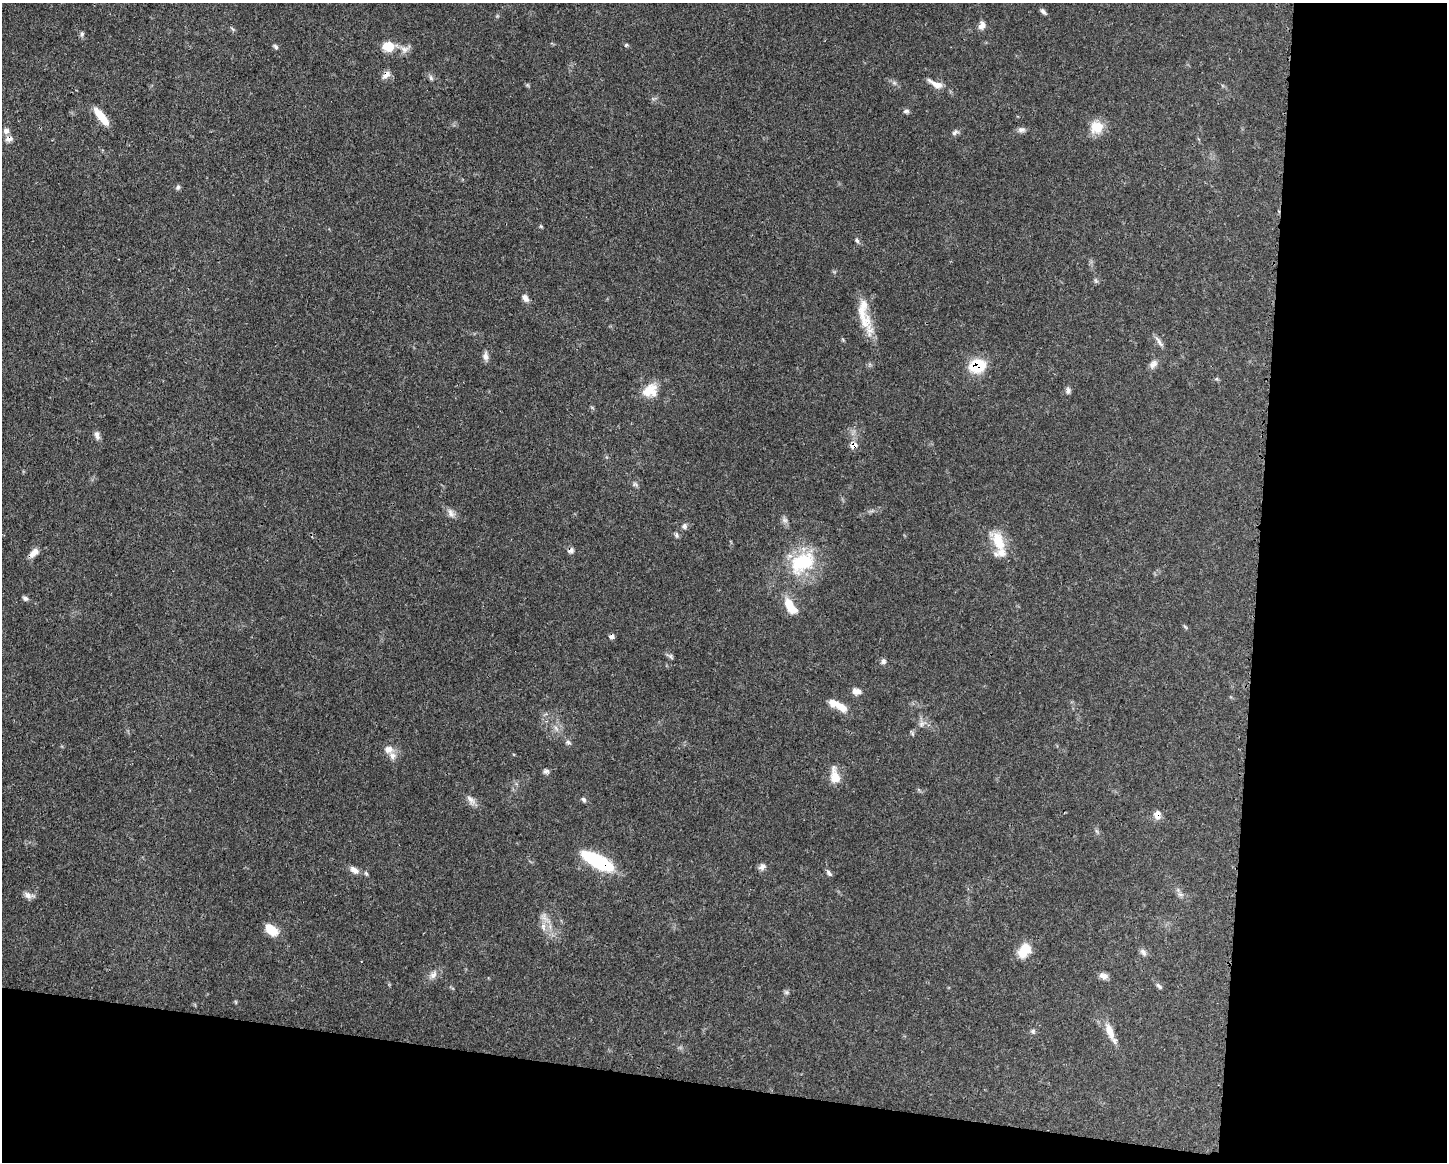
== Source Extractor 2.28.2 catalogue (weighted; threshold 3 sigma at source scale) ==
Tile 12 of 3 x 4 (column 3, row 4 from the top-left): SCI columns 3007-4451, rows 4-1163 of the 4681 x 4647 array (HDU 1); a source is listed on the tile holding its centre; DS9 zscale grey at full resolution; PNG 1449 x 1164 px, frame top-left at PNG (2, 3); no overlay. Shown black and unused: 20% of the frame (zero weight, under 3 of 4 exposures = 1% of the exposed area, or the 3 px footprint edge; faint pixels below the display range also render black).
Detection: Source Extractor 2.28.2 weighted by HDU 2 'WHT'; one run over the whole footprint, this tile lists its part. Background 0.0597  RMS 0.0031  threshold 0.0141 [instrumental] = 3 sigma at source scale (4.5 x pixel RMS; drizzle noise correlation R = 1.50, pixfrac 1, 0.05/0.05 arcsec/px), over >= 5 px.
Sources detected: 77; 1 cosmic-ray / hot-pixel residue — not listed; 5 inside a brighter listed object's ellipse — not listed separately; the other 71 listed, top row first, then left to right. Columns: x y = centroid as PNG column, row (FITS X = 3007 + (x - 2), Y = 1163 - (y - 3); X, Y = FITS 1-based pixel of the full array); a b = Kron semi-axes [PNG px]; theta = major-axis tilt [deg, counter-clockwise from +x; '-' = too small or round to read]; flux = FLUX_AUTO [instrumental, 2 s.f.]
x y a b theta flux
1043 11 9 5 -50 0.82
982 25 10 7 62 1.8
232 29 8 3 -45 0.44
82 34 6 5 - 0.63
626 45 6 3 45 0.36
388 46 13 11 0 5.6
276 47 8 5 -46 0.59
404 49 12 8 -1 2
386 75 11 8 40 1.9
431 78 8 5 -71 0.77
935 84 23 8 -27 3.1
906 111 8 5 7 0.72
101 116 21 7 -52 6.6
1097 127 17 16 - 5.2
1021 130 10 7 7 1.1
6 131 8 7 - 1.3
955 132 10 5 34 0.9
9 139 10 7 14 1.4
178 187 7 5 87 0.64
857 240 7 5 -51 0.65
1096 281 8 4 -59 0.54
525 298 10 7 -61 1.4
864 322 39 15 -63 7.7
1159 342 19 4 -56 1.3
485 356 12 7 -83 1.4
1153 364 13 8 50 1.6
977 366 17 13 16 11
647 391 26 12 44 5.1
1068 391 8 6 80 0.95
97 435 11 6 -75 1.3
853 445 9 8 - 2.1
635 484 7 6 - 0.67
451 513 14 7 -61 1.6
785 520 8 6 -21 0.97
684 526 8 6 -90 0.84
676 535 8 5 -69 0.66
998 541 29 14 -69 7.9
571 550 8 6 21 1
34 553 15 8 43 2.1
802 562 36 25 31 19
25 598 7 5 -37 0.79
790 607 22 10 -55 6.4
670 656 6 6 - 0.66
883 661 8 6 79 0.81
856 691 12 8 -2 1.8
834 703 16 10 -21 2.9
921 724 10 6 54 1.3
556 728 8 4 -53 0.84
568 742 8 5 -31 0.69
389 749 12 10 2 2.3
546 771 8 5 18 0.89
835 776 21 10 -81 4.2
470 799 15 7 -50 1.8
584 800 7 5 -45 0.66
1157 814 10 8 87 2.2
598 861 32 11 -27 24
762 867 10 7 45 1.2
354 870 13 7 -36 2
829 873 9 5 -50 0.85
1180 894 7 4 -18 0.74
28 895 13 7 -26 1.6
543 927 11 6 -66 1.5
271 930 14 9 -41 5.8
1024 950 18 12 57 6.3
1143 952 11 6 -53 1.1
433 975 12 8 52 1.7
1104 976 10 6 -11 1.7
1159 986 9 5 -46 0.71
786 992 6 6 - 0.64
1033 1031 7 5 -89 0.59
1110 1031 23 9 -70 4
Overlapping masked pixels (flux is a lower limit): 7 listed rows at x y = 386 75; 9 139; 977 366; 853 445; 571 550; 1157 814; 598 861